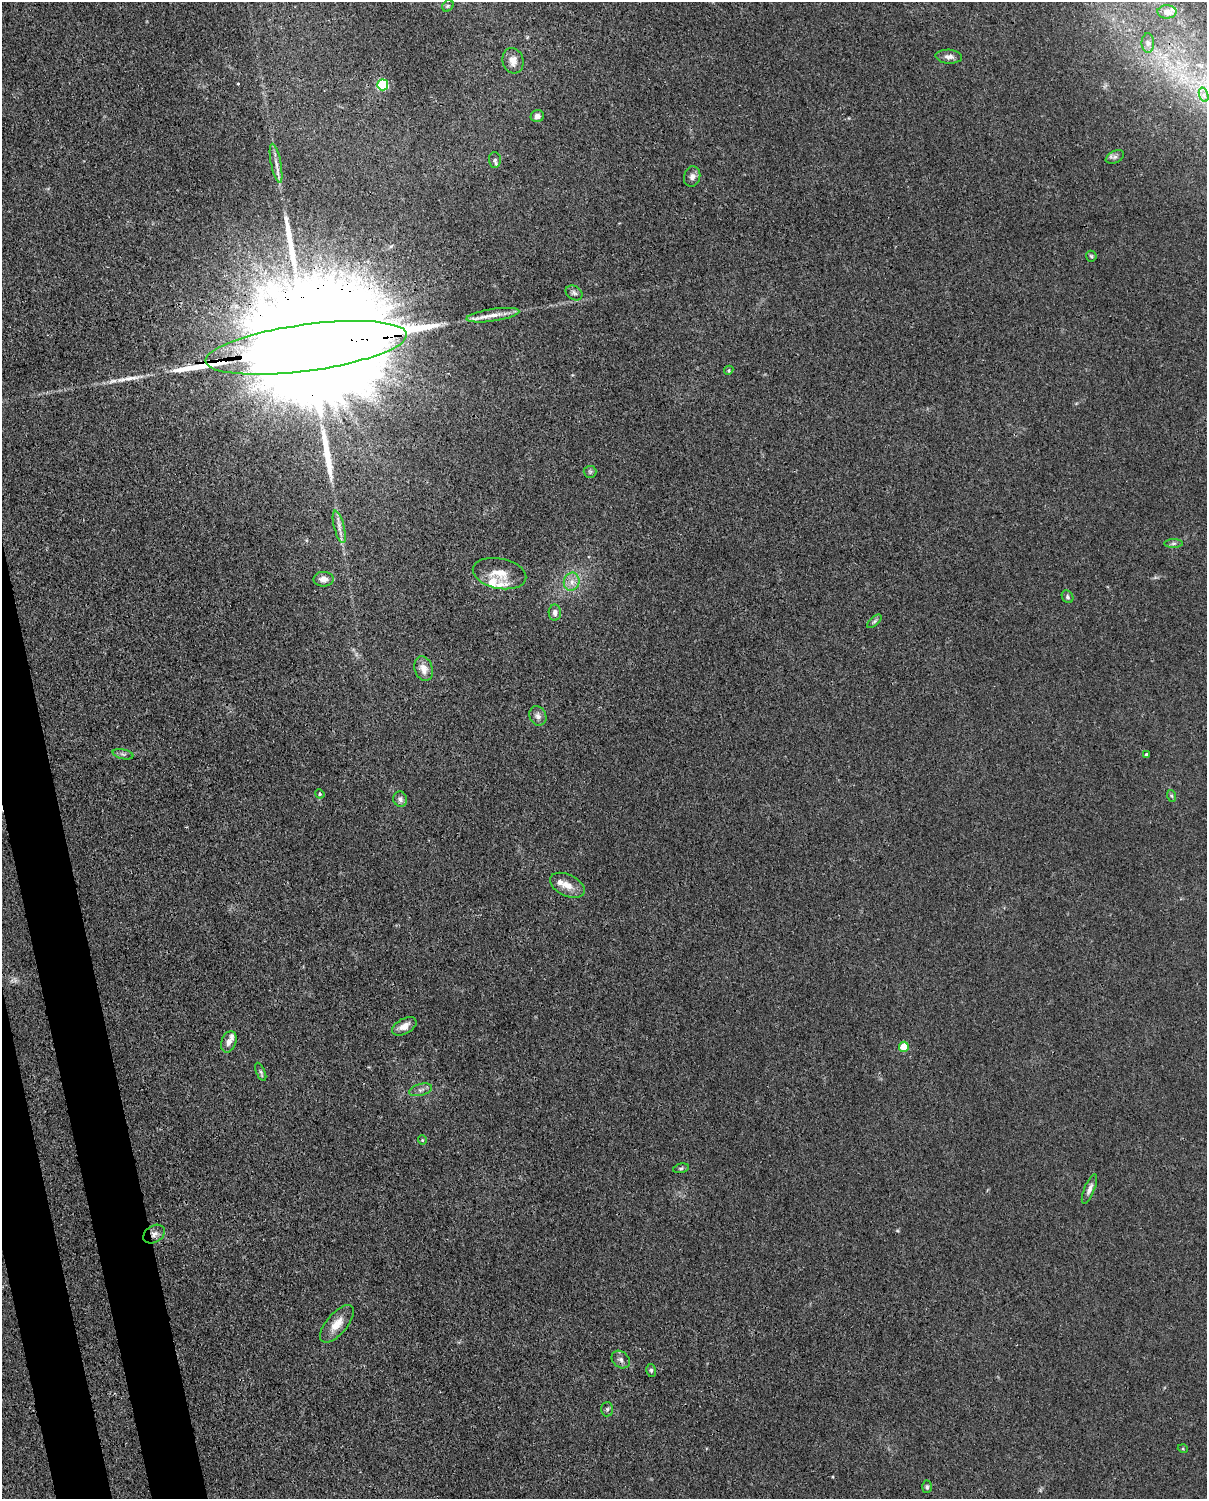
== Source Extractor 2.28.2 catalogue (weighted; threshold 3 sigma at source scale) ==
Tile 7 of 4 x 3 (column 3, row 2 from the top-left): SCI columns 2502-3706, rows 1762-3258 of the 5001 x 4906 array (HDU 1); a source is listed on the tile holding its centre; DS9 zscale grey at full resolution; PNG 1209 x 1501 px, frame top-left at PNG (2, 2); each listed source drawn as its Kron ellipse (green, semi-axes under 4 px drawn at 4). Shown black and unused: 4% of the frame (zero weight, under 3 of 4 exposures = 7% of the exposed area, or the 3 px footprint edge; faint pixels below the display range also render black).
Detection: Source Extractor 2.28.2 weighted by HDU 2 'WHT'; one run over the whole footprint, this tile lists its part. Background 0.0268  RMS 0.0028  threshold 0.0128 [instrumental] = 3 sigma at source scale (4.5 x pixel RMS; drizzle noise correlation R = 1.50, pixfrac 1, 0.05/0.05 arcsec/px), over >= 5 px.
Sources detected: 58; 4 long thin detections or spike segments (spike, bleed or trail) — neither listed nor drawn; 5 inside a brighter listed object's ellipse — not listed separately; the other 49 listed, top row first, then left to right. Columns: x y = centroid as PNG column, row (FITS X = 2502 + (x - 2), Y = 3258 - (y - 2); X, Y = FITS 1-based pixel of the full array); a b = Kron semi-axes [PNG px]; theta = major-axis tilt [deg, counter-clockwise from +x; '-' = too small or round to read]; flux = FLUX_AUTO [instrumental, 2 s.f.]
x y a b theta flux
448 6 6 5 - 0.45
1167 12 9 6 0 0.92
1148 43 10 6 -89 1
949 57 13 7 -4 1.4
513 61 13 10 -76 2.5
383 85 5 5 - 34
1204 95 7 4 -72 1
537 116 6 6 - 1.1
1115 157 10 6 25 0.94
495 160 8 6 -86 0.81
276 163 20 5 -79 1.8
692 177 10 8 75 1.3
1091 256 5 5 - 0.42
574 293 9 6 -33 0.94
493 315 27 6 8 3.1
306 348 102 23 8 39000
729 370 5 3 - 0.32
590 472 6 6 - 0.57
339 527 17 5 -75 1.8
1173 543 9 4 1 0.66
500 574 27 15 -11 5.4
324 579 10 7 1 2.3
572 582 9 8 - 1.9
1068 597 7 5 -57 0.6
555 613 8 6 -88 0.97
874 621 9 4 41 0.56
424 669 13 9 -73 3
538 716 10 8 -66 1.4
123 754 10 5 -12 0.79
1146 755 3 3 - 0.5
320 794 5 3 - 0.3
1172 796 6 4 -70 0.39
400 799 8 7 - 1.1
567 885 18 10 -26 3.2
404 1026 13 7 28 2.4
229 1042 11 7 70 1.6
904 1047 5 5 - 9.4
261 1072 10 4 -66 0.65
420 1090 12 6 16 1.1
422 1140 4 4 - 0.3
681 1168 8 4 14 0.48
1089 1189 16 5 67 1.4
154 1234 12 8 32 1.7
337 1324 23 10 50 4
621 1360 10 8 -42 1.2
651 1370 6 5 - 0.52
607 1409 7 6 - 0.61
1183 1449 5 3 - 0.28
927 1487 6 5 - 0.52
Overlapping masked pixels (flux is a lower limit): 2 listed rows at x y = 306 348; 154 1234